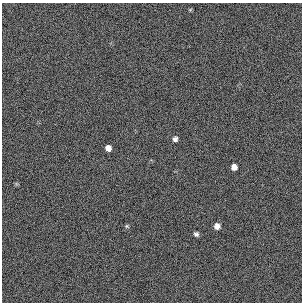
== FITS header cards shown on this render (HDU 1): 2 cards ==
NAXIS1  =                  300 / length of original image axis
NAXIS2  =                  300 / length of original image axis

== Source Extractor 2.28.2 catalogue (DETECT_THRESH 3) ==
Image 300 x 300 px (HDU 1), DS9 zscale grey, 1 PNG px = 1 image px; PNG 304 x 304 px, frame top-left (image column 1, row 300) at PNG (2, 3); no overlay
Background 385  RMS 67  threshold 200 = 3 sigma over >= 5 px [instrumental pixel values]
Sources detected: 6; all 6 listed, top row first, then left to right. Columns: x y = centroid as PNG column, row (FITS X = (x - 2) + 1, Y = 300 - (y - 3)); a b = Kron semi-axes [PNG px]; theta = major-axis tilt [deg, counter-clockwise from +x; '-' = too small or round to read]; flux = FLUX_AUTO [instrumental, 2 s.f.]
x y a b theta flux
175 139 6 5 - 14000
108 148 5 5 - 25000
234 167 5 5 - 27000
127 226 5 4 - 5500
217 226 5 5 - 26000
196 234 5 5 - 11000